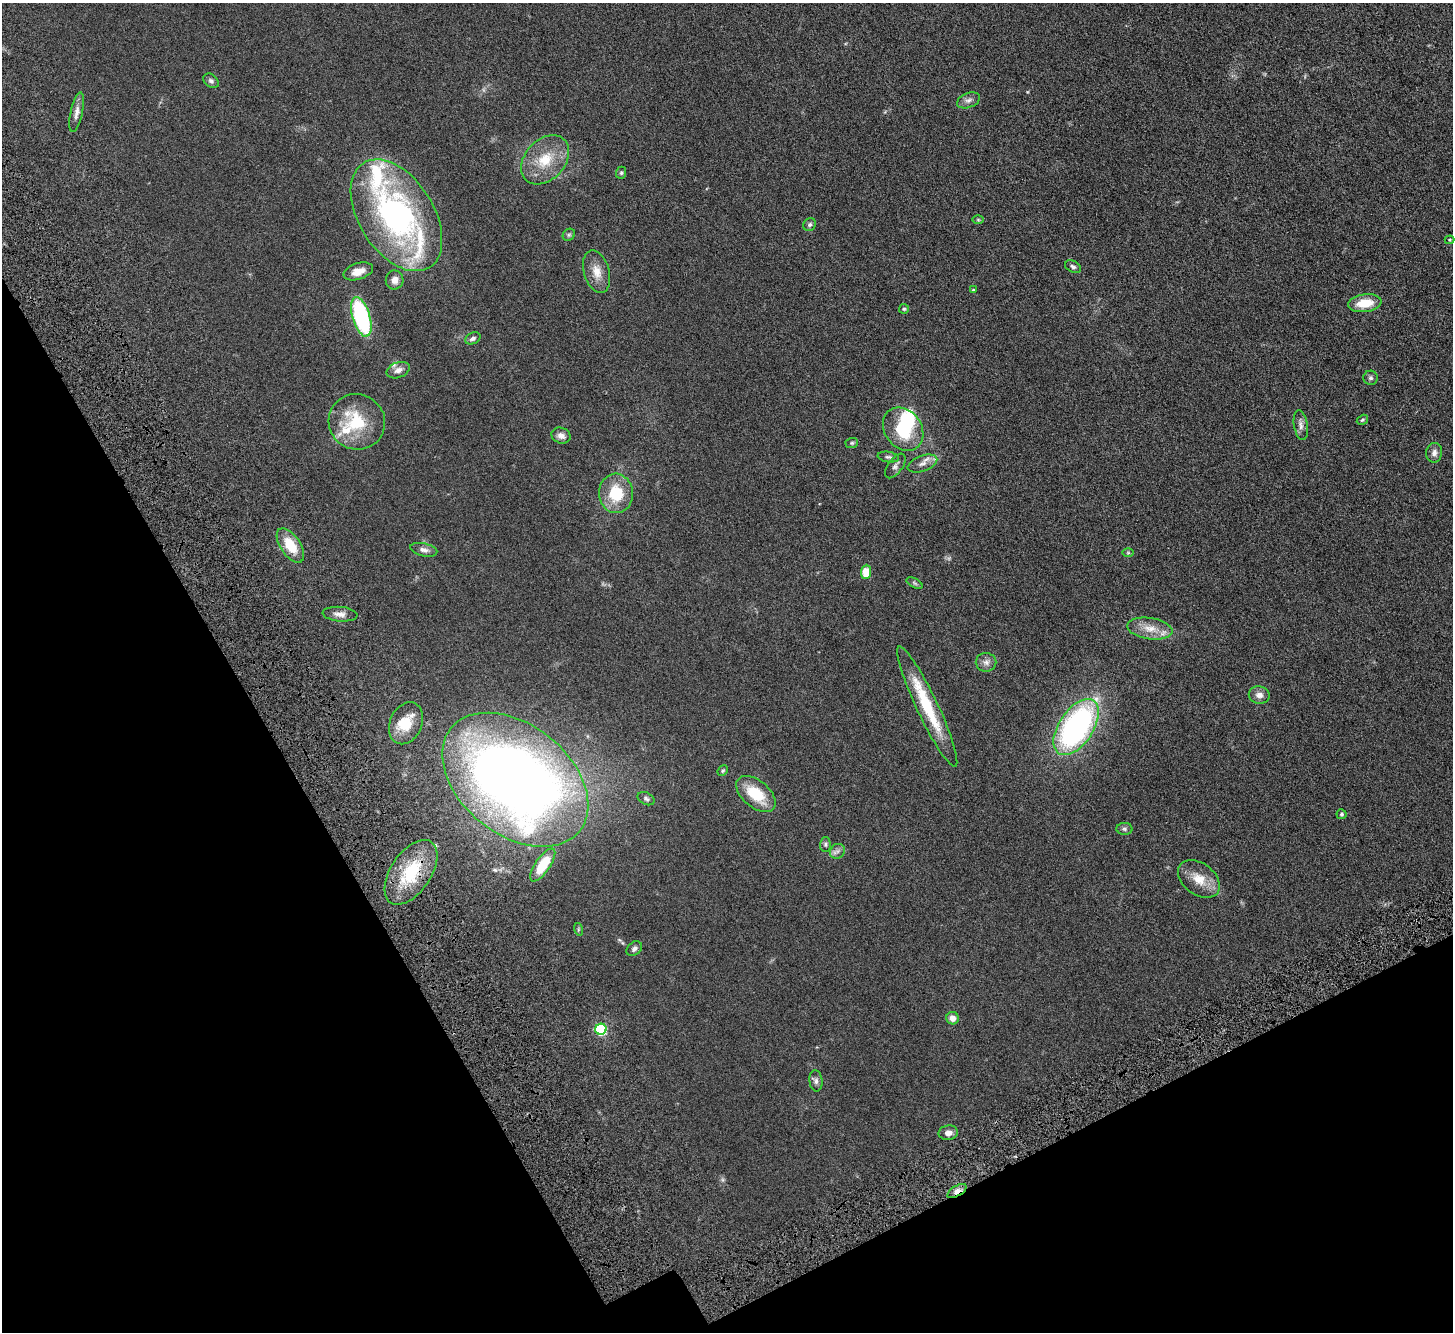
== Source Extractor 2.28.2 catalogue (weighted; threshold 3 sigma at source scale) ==
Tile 14 of 4 x 4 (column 2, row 4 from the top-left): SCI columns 1553-3003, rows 243-1572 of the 6006 x 5937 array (HDU 1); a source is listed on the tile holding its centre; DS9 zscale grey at full resolution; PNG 1455 x 1334 px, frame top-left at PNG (2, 3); each listed source drawn as its Kron ellipse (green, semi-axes under 4 px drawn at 4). Shown black and unused: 25% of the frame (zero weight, under 4 of 8 exposures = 5% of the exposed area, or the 3 px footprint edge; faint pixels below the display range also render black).
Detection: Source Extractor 2.28.2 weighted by HDU 2 'WHT'; one run over the whole footprint, this tile lists its part. Background 0.0462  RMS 0.0061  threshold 0.025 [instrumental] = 3 sigma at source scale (4.09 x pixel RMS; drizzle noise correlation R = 1.36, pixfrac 0.8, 0.05/0.05 arcsec/px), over >= 5 px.
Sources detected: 68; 1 inside a brighter object's white glare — neither listed nor drawn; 5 inside a brighter listed object's ellipse — not listed separately; the other 62 listed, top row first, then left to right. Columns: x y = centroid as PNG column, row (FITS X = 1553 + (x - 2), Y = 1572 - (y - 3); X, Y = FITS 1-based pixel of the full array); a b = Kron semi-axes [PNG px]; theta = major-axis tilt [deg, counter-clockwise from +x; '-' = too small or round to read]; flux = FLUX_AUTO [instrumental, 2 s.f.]
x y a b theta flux
211 81 8 6 -40 1.5
968 100 12 7 20 2.2
77 112 20 6 77 3.3
545 160 28 20 47 16
621 173 6 5 - 0.8
396 215 62 37 -58 130
978 220 6 4 -1 0.58
810 224 7 6 - 1.1
569 235 7 5 44 0.95
1450 240 5 4 - 0.56
1073 267 8 5 -28 1.3
358 271 15 8 17 4.9
597 272 22 12 -73 6.9
395 280 9 9 - 3.4
973 290 4 3 - 0.47
1365 303 17 9 7 11
904 309 5 5 - 0.72
361 317 20 8 -73 63
473 338 8 5 26 1.5
398 370 12 7 21 2.9
1371 378 7 7 - 1.2
1362 420 6 4 32 0.77
357 422 28 27 - 25
1301 425 15 7 -81 2.7
903 429 23 18 -53 24
561 436 10 7 -20 2.4
852 443 6 5 - 0.84
1434 453 10 8 81 2.4
888 457 11 5 -9 1.4
922 463 15 7 20 3.4
895 466 14 7 54 2
616 493 19 17 -87 18
290 545 19 10 -57 12
424 550 14 6 -13 2.5
1128 553 6 4 0 0.55
866 572 7 5 85 19
914 583 9 4 -28 0.98
340 614 17 7 -5 3.5
1150 629 23 10 -8 7.8
986 662 10 9 - 2.5
1259 695 10 8 -11 3.1
927 707 66 10 -65 28
406 723 22 16 65 13
1076 727 32 17 56 120
723 771 6 4 45 0.7
515 780 82 55 -38 540
756 794 23 13 -40 17
646 799 9 6 -27 1.2
1341 814 5 5 - 0.86
1124 829 8 6 -2 1.2
825 844 7 5 89 1
837 851 8 7 - 1.7
543 865 19 7 56 13
411 872 37 20 56 30
1199 879 23 15 -37 9.6
578 929 6 4 -73 0.68
634 949 8 6 41 1.5
953 1018 6 6 - 3.6
601 1029 5 5 - 58
816 1081 11 6 -84 1.8
948 1133 10 7 8 3.1
957 1191 11 5 32 3
Overlapping masked pixels (flux is a lower limit): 2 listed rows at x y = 411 872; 957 1191